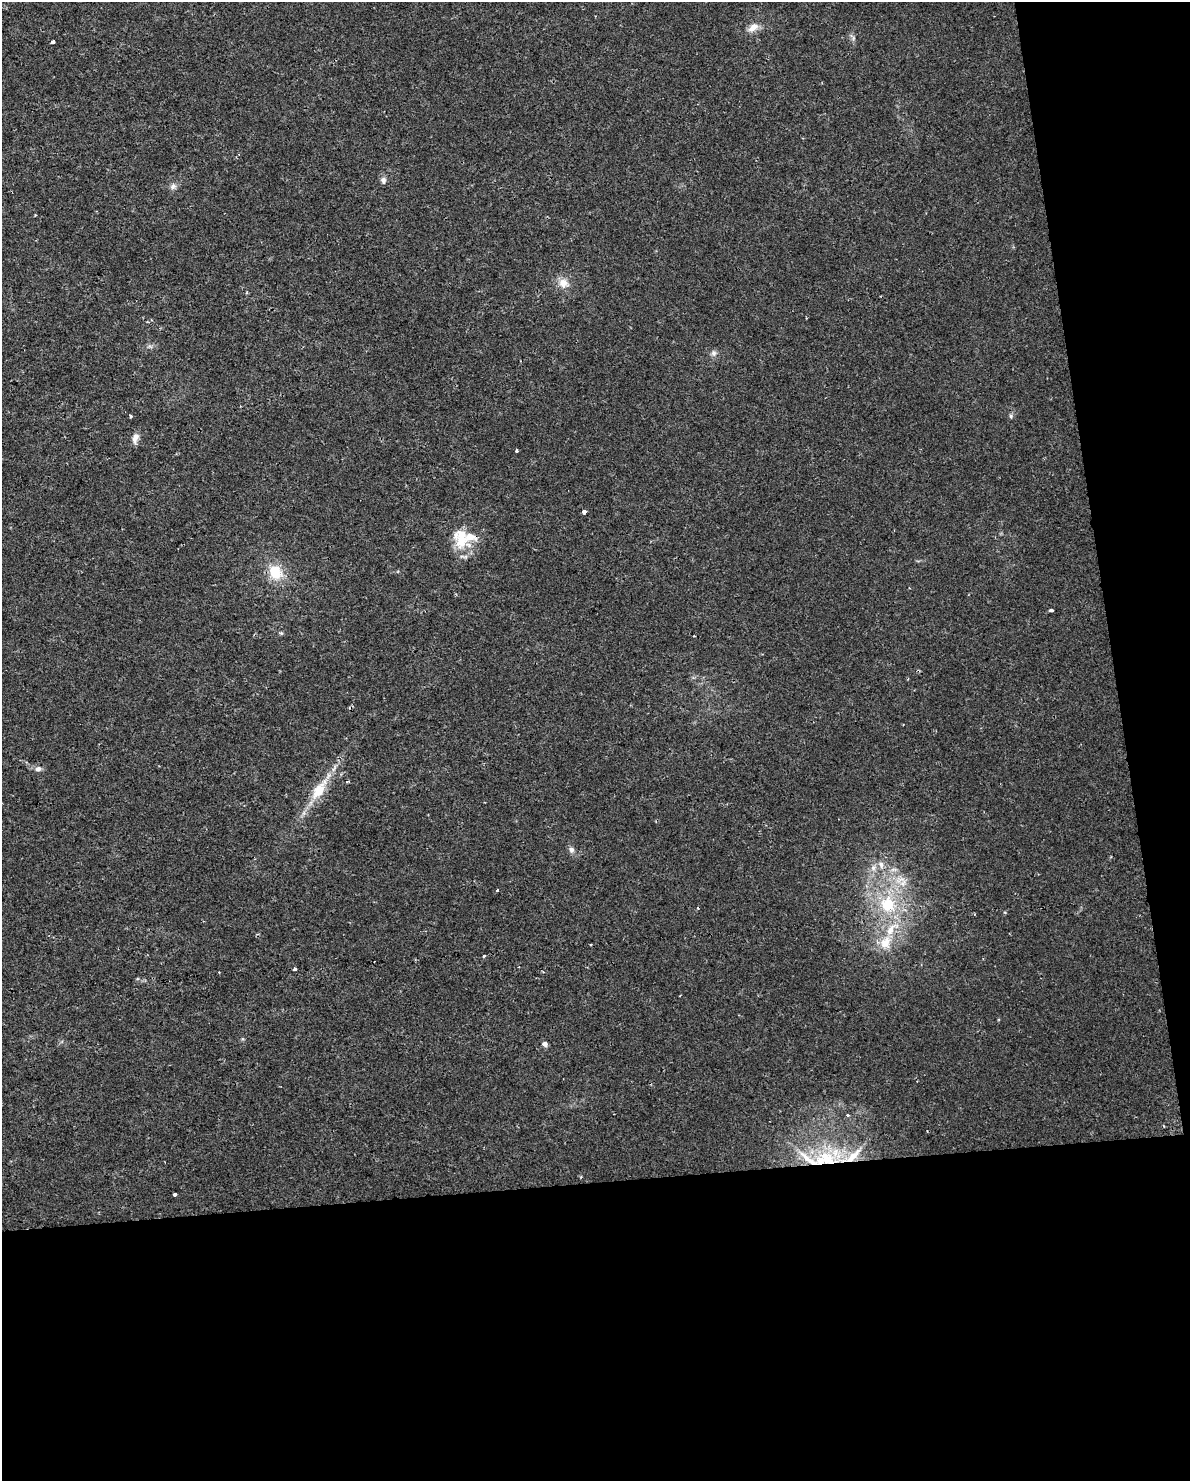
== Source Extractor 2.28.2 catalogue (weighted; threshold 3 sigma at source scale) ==
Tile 12 of 4 x 3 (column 4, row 3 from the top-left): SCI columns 3567-4754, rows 63-1541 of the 4754 x 4517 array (HDU 1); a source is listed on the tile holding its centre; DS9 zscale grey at full resolution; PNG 1192 x 1483 px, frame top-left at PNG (2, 2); no overlay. Shown black and unused: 26% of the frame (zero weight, under 2 of 3 exposures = <1% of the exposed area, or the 3 px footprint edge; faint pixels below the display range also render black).
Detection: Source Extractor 2.28.2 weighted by HDU 2 'WHT'; one run over the whole footprint, this tile lists its part. Background 0.00454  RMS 0.0028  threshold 0.0125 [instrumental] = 3 sigma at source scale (4.5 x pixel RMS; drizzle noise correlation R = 1.50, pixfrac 1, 0.0396/0.0396 arcsec/px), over >= 5 px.
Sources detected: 40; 1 cosmic-ray / hot-pixel residue — not listed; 5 inside a brighter listed object's ellipse — not listed separately; the other 34 listed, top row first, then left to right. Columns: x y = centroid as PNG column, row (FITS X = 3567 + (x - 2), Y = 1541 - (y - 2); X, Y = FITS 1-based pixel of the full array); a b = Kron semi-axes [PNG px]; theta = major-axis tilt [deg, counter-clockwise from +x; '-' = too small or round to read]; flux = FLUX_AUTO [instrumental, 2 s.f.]
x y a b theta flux
753 27 13 8 41 2.5
53 41 4 3 - 1.9
383 180 9 7 -77 1.1
173 186 9 7 44 1.1
563 283 14 12 -40 3
714 353 9 7 90 0.97
130 416 3 3 - 1.7
1011 416 6 5 - 0.52
135 438 13 7 80 1.8
516 451 3 3 - 0.57
584 512 3 3 - 8.3
461 541 21 19 -63 7.6
275 572 19 16 -54 6.9
1052 610 4 3 - 1.9
281 633 6 4 -42 0.36
38 769 9 7 3 1.1
348 781 5 3 - 0.37
319 790 31 13 56 7.7
571 850 9 7 -73 0.98
881 864 10 7 -64 1.4
873 868 9 6 75 1.3
893 870 10 5 0 0.86
900 880 18 9 14 3.5
497 890 3 3 - 0.39
888 905 21 19 -72 12
891 929 27 11 45 7.2
484 956 3 3 - 0.58
294 969 4 3 - 1.5
543 972 4 2 - 0.23
545 1044 6 5 - 0.98
848 1115 4 4 - 0.57
852 1156 39 11 32 7
827 1159 27 18 -29 14
175 1194 4 3 - 1.6
Overlapping masked pixels (flux is a lower limit): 2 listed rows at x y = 852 1156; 827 1159